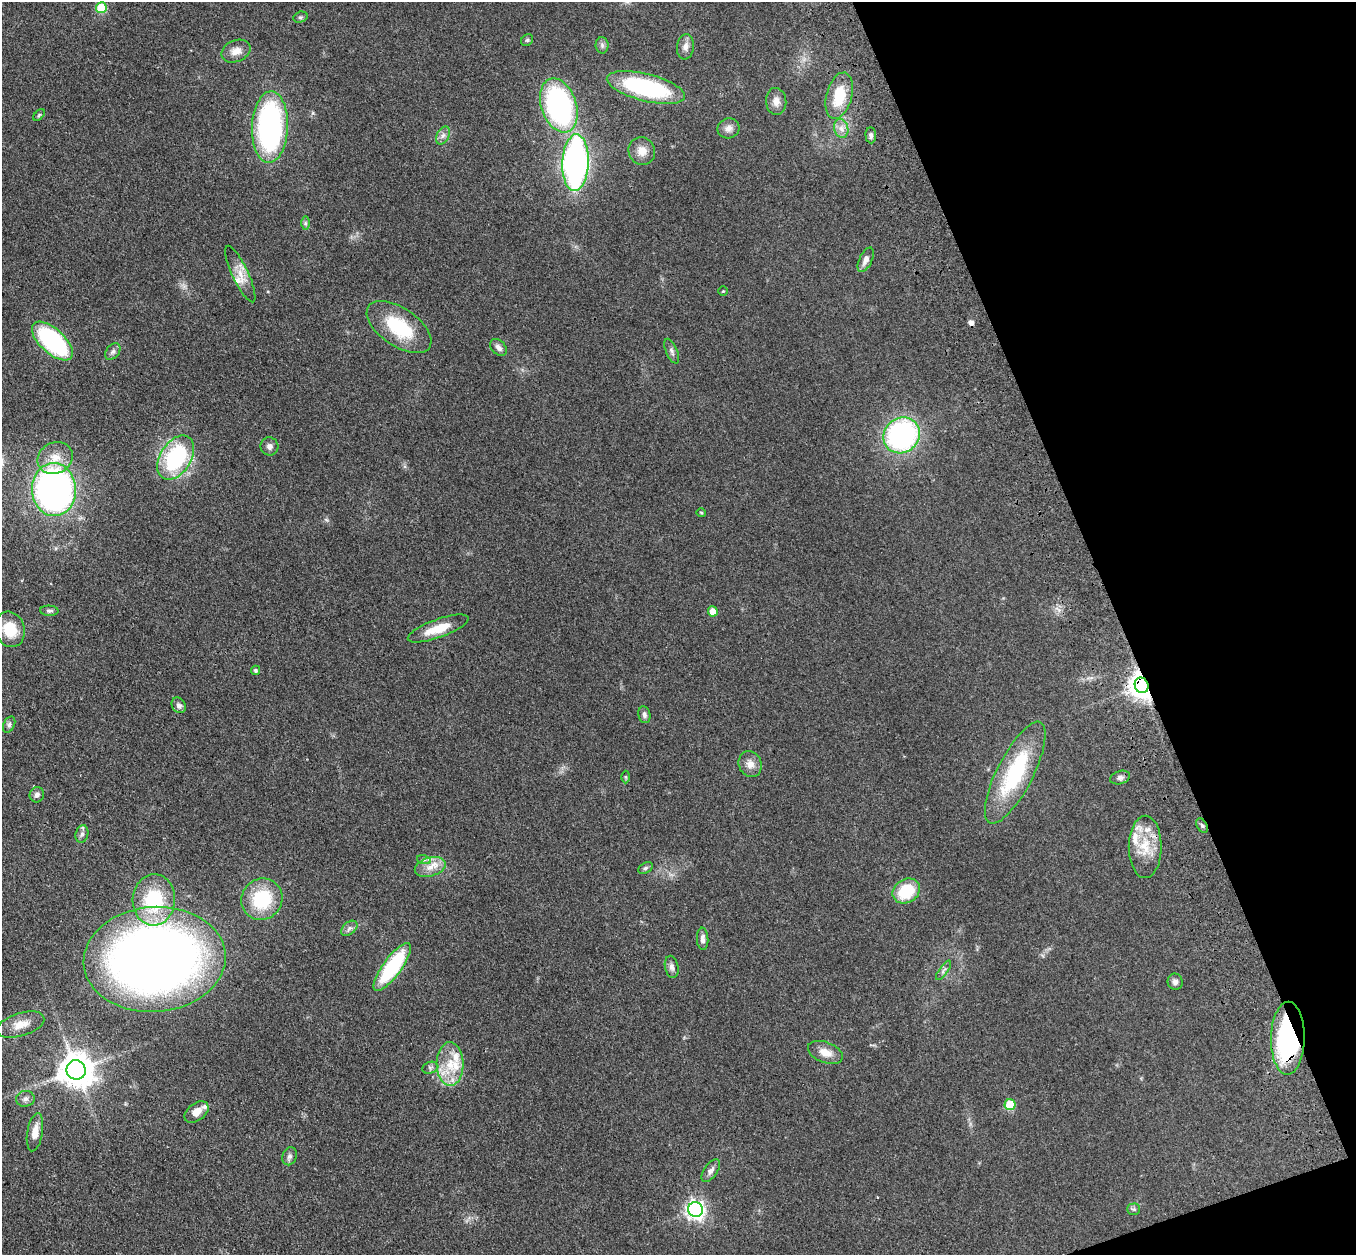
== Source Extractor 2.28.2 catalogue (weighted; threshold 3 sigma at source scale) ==
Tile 12 of 4 x 4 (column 4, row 3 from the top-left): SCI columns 4172-5525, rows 1447-2699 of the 5635 x 5524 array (HDU 1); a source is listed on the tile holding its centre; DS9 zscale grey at full resolution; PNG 1358 x 1257 px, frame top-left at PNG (2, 2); each listed source drawn as its Kron ellipse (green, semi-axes under 4 px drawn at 4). Shown black and unused: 18% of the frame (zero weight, under 3 of 4 exposures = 6% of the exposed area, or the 3 px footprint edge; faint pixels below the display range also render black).
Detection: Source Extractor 2.28.2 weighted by HDU 2 'WHT'; one run over the whole footprint, this tile lists its part. Background 0.113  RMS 0.007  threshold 0.0313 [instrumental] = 3 sigma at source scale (4.5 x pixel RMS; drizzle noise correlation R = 1.50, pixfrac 1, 0.05/0.05 arcsec/px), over >= 5 px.
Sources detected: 84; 1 cosmic-ray / hot-pixel residue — neither listed nor drawn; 6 inside a brighter listed object's ellipse — not listed separately; the other 77 listed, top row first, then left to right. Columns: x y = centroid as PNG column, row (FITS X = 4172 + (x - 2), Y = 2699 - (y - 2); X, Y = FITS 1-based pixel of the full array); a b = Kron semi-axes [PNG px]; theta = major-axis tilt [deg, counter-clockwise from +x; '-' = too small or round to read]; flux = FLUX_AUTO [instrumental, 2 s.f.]
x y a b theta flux
101 8 5 5 - 30
300 17 7 5 19 1.4
527 40 6 5 - 1.1
602 45 8 6 -89 2
685 47 13 8 83 3.8
236 51 15 10 24 6.3
646 87 40 13 -14 86
839 96 24 12 75 22
776 101 13 10 -85 5
559 105 28 17 -71 130
39 115 7 4 45 1
270 127 36 18 88 130
728 128 11 10 - 4
841 128 9 7 -74 3.8
443 135 9 6 62 2.6
871 135 8 5 -85 2
642 151 14 13 - 7.3
576 163 28 13 88 240
305 223 7 4 90 1.3
866 260 13 6 65 3.9
240 274 31 8 -65 8.5
723 291 4 4 - 0.72
399 327 37 19 -34 38
52 341 25 12 -42 100
498 347 9 7 -45 3.1
672 351 13 5 -67 2.3
113 352 9 6 50 2.2
902 435 19 17 42 130
269 446 9 9 - 2.7
55 458 18 15 29 12
176 458 24 15 57 70
54 489 26 22 -85 280
701 513 5 4 - 0.73
49 611 9 5 -1 1.7
713 611 5 5 - 9
438 628 32 9 20 15
10 629 18 14 -73 18
255 670 4 4 - 1.5
1142 685 8 6 -64 760
179 705 8 6 -61 2.6
644 715 8 6 -78 2
9 725 8 5 63 1.9
750 764 13 11 -67 5.5
1015 773 56 18 63 62
625 777 6 4 -89 0.89
1120 777 10 6 16 2.4
37 795 8 7 - 2.4
1202 825 8 5 -62 1.3
82 834 9 6 74 2.1
1145 847 31 16 90 19
424 860 7 4 -17 1.4
430 867 16 9 15 7.8
645 868 8 5 27 1.5
906 891 14 11 32 28
262 899 21 20 - 37
154 900 26 21 87 46
349 928 9 6 40 2.3
703 939 11 5 -87 2.7
155 959 71 52 4 640
392 967 29 9 54 60
672 967 11 6 -78 2.6
943 970 11 3 54 1.6
1175 982 8 7 - 2.5
21 1024 24 11 17 9.3
1288 1038 36 17 89 110
825 1052 18 10 -21 7.6
450 1064 22 13 -89 17
430 1068 8 5 17 1.7
76 1070 10 9 - 1400
25 1099 9 8 - 2.7
1010 1105 5 5 - 29
196 1112 13 8 37 6.6
35 1132 19 8 81 8.1
290 1156 9 7 68 2.3
711 1171 13 6 55 3.2
1134 1209 6 5 - 1.3
696 1210 7 7 - 300
Overlapping masked pixels (flux is a lower limit): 2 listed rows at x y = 1142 685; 1288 1038